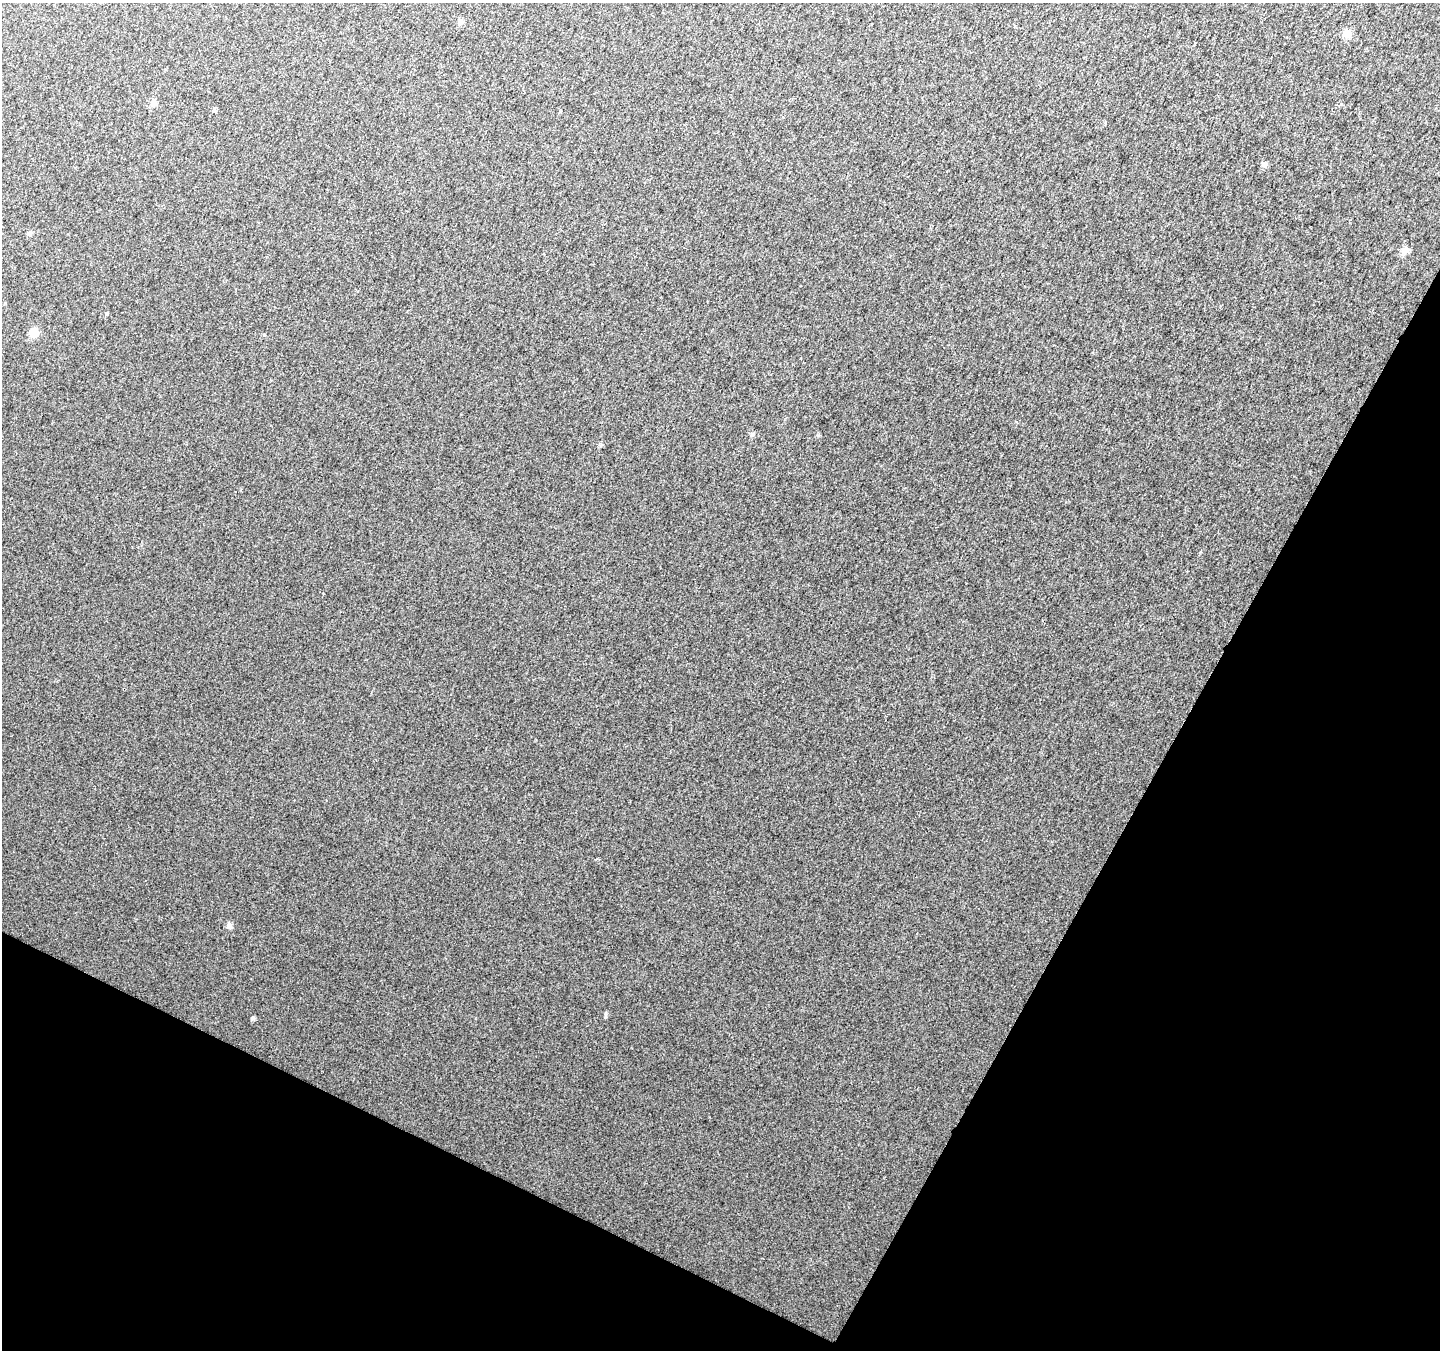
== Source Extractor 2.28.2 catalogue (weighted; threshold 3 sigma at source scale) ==
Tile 15 of 4 x 4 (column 3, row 4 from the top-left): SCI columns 2883-4320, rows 204-1551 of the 5769 x 5870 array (HDU 1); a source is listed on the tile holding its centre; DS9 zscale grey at full resolution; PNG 1442 x 1352 px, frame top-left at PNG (2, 3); no overlay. Shown black and unused: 26% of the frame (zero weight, under 2 of 3 exposures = <1% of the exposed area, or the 3 px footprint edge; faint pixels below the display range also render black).
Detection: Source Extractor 2.28.2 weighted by HDU 2 'WHT'; one run over the whole footprint, this tile lists its part. Background 0.00886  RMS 0.01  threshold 0.0459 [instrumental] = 3 sigma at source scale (4.5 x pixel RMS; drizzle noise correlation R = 1.50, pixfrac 1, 0.0396/0.0396 arcsec/px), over >= 5 px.
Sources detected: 12; all 12 listed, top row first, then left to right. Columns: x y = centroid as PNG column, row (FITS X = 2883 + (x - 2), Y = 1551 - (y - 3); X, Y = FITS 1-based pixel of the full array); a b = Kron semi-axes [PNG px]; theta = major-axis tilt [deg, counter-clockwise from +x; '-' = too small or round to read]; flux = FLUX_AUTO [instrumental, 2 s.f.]
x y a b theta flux
460 22 7 6 - 2.9
1347 33 10 9 - 6.6
153 103 7 6 - 5.2
214 110 6 4 22 1.7
1265 164 7 6 - 3
30 233 6 6 - 2.1
1405 250 9 7 36 6.2
107 314 4 4 - 1.7
34 333 5 5 - 38
752 434 6 5 - 2.2
229 926 5 4 - 7.9
253 1018 5 5 - 1.5
Unlisted compact peaks at least as high as the median listed source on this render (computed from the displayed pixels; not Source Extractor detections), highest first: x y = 605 1017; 818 435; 1200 552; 1341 104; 600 445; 264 335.